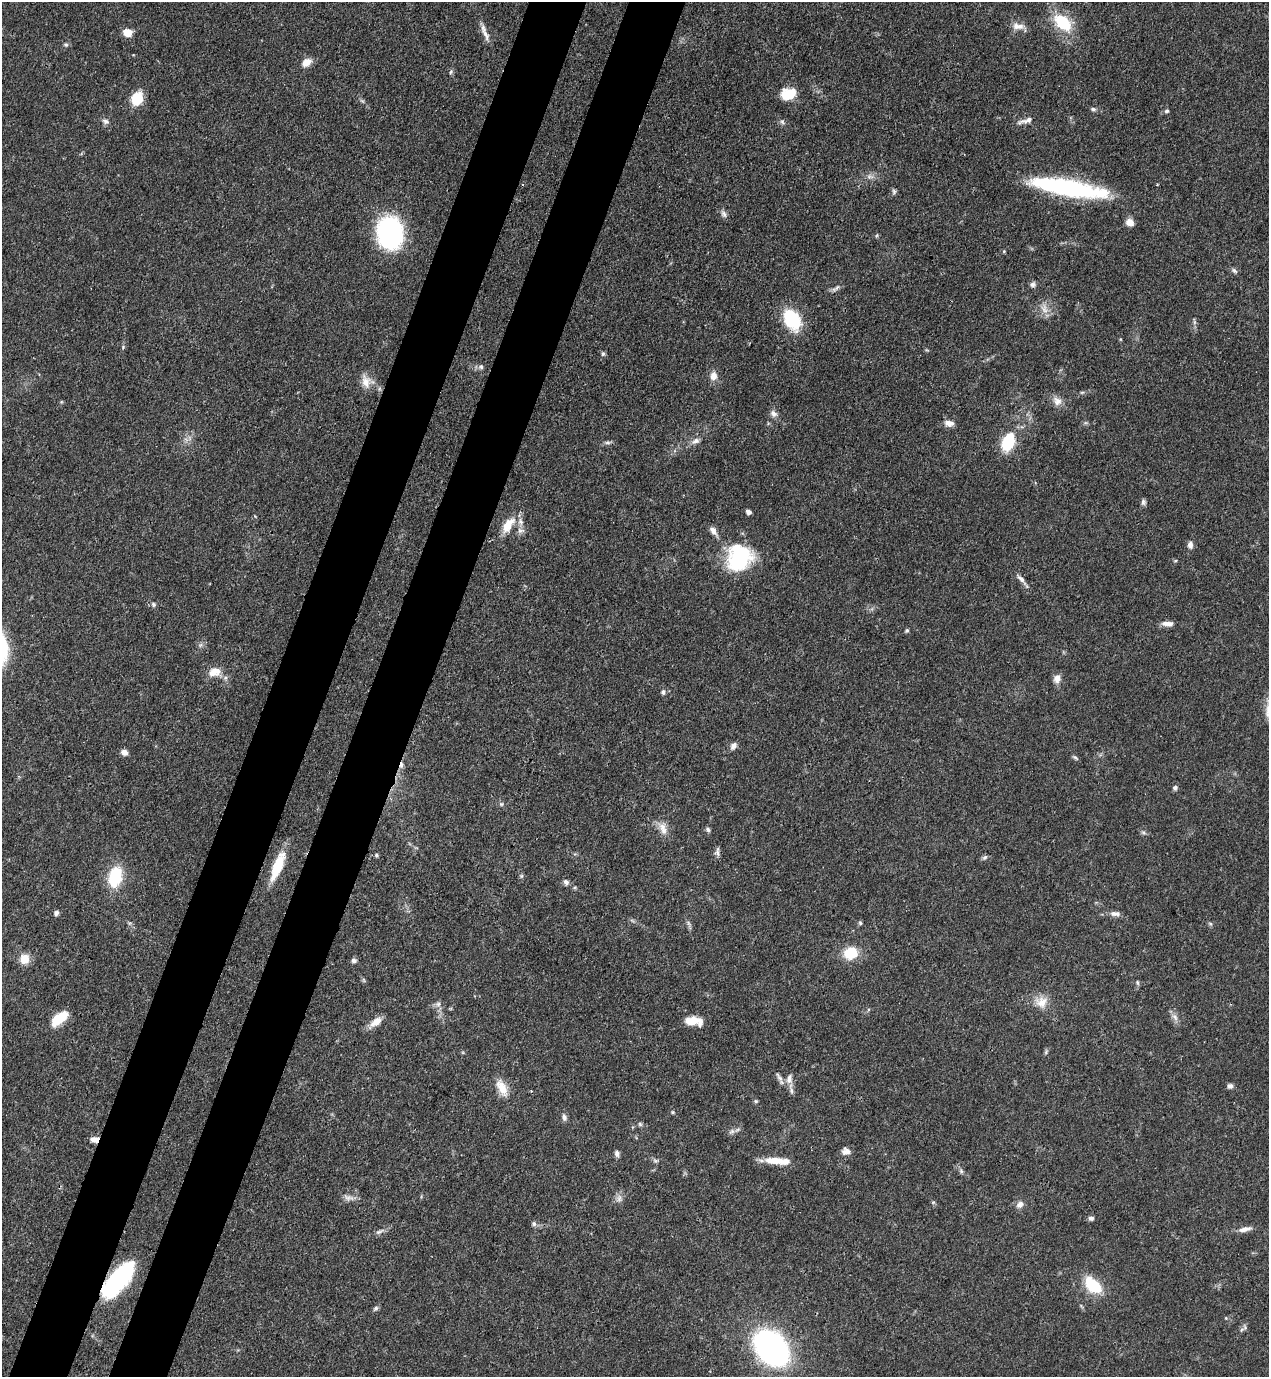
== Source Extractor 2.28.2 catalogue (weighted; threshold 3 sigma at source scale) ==
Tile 7 of 4 x 4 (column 3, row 2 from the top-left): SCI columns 2756-4022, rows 2792-4166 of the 5643 x 5582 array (HDU 1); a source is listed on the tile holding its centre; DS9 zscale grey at full resolution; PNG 1271 x 1379 px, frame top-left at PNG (2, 2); no overlay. Shown black and unused: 9% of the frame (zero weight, under 3 of 4 exposures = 7% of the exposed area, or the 3 px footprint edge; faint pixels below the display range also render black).
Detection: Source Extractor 2.28.2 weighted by HDU 2 'WHT'; one run over the whole footprint, this tile lists its part. Background 0.0656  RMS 0.0035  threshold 0.0157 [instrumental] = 3 sigma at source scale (4.5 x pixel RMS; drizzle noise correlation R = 1.50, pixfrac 1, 0.05/0.05 arcsec/px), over >= 5 px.
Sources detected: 125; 2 cosmic-ray / hot-pixel residue — not listed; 5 inside a brighter listed object's ellipse — not listed separately; the other 118 listed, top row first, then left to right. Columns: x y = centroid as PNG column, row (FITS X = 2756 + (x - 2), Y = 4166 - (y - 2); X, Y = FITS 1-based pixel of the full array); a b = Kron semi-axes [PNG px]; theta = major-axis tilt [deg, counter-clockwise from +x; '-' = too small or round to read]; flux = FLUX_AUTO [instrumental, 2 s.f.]
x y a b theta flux
1063 22 21 13 -39 16
1018 26 18 8 -7 2.8
127 32 9 7 -21 4.3
485 34 20 7 -62 2.7
66 45 7 5 19 0.7
306 62 14 10 34 3
451 72 8 5 62 0.74
788 94 15 11 11 9.1
137 98 11 9 67 12
1093 109 7 5 -18 0.75
1167 111 5 5 - 0.73
1026 120 22 6 17 2.1
106 121 10 7 -18 1.3
782 122 8 5 -51 0.84
870 176 11 6 -5 1.6
1066 188 69 15 -10 58
894 191 7 5 -89 0.8
723 214 11 7 -67 1.3
1130 222 8 7 - 3.5
390 233 23 19 -81 68
876 236 6 3 71 0.37
1004 251 5 4 - 0.37
1234 271 10 5 -37 0.92
1032 284 8 7 - 1.1
836 288 14 5 38 1.2
1044 308 17 9 -68 3.1
792 319 18 12 -60 24
1194 321 11 4 -82 0.83
123 347 6 4 49 0.5
603 354 6 5 - 0.7
481 367 7 6 - 0.94
713 376 10 8 80 2.9
366 381 19 16 -54 4.6
1082 392 6 4 1 0.5
1057 401 14 11 -39 2.8
773 414 10 8 -38 1.6
949 423 12 7 -6 2.3
1085 423 6 4 18 0.54
189 438 7 4 -72 0.81
696 441 12 7 26 1.9
608 442 10 4 4 0.89
1008 442 17 11 68 17
1143 502 8 6 -88 0.95
748 512 5 4 - 1.2
508 525 23 11 54 6.6
520 530 10 7 7 1.6
713 531 13 6 -54 2
1190 545 8 6 -82 1.6
739 558 31 27 58 28
1175 561 5 3 - 0.35
1021 579 13 6 -42 1.7
153 604 7 6 - 0.84
1167 624 16 6 -2 2.3
907 630 5 4 - 0.69
200 645 7 4 71 0.7
214 672 18 12 15 4.4
1057 678 10 8 71 2.5
663 692 7 6 - 0.94
733 746 10 7 55 1.5
124 752 8 7 - 1.6
1075 757 9 4 -34 0.6
1175 787 6 6 - 1
501 804 6 5 - 0.62
663 829 19 9 -75 3.4
708 829 6 6 - 0.82
1143 833 7 5 -33 0.8
717 851 13 5 84 1.2
376 855 6 5 - 0.53
985 857 8 6 44 0.79
277 866 31 9 68 12
521 876 6 4 89 0.57
115 877 23 14 76 16
566 882 7 6 - 1.2
56 913 7 6 - 1
1115 914 14 7 -4 1.8
688 923 9 4 -71 0.83
860 923 6 4 -47 0.55
1210 924 6 5 - 0.57
851 953 13 11 15 11
24 959 10 10 - 5.5
354 961 6 6 - 1.2
364 980 6 4 -88 0.52
1137 982 6 5 - 0.62
1041 1002 17 16 - 5.2
438 1004 8 8 - 1.3
1175 1017 11 6 -53 1.7
59 1018 17 8 38 11
692 1021 16 9 6 5.4
376 1022 18 8 38 3.8
1046 1052 8 4 68 0.61
779 1077 16 5 -61 1.4
789 1079 14 8 82 2.3
1230 1086 7 6 - 1.2
502 1088 23 11 -64 5.5
756 1101 5 5 - 0.52
672 1112 5 4 - 0.42
564 1117 10 6 -74 1.3
640 1124 6 5 - 0.63
732 1131 9 6 29 1.2
95 1139 9 7 -1 2.5
846 1151 10 9 - 2
617 1154 8 6 -80 1.2
655 1161 7 4 -2 0.69
775 1161 26 9 -3 6.3
961 1171 7 6 - 0.72
349 1198 16 8 -10 2.1
619 1198 11 8 82 1.8
1020 1204 10 8 39 1.9
1091 1218 7 6 - 0.95
534 1224 7 6 - 0.95
1245 1229 17 6 12 2.4
379 1232 13 5 28 1.4
118 1280 38 15 51 43
1093 1285 23 13 -43 13
376 1308 7 6 - 0.87
1226 1318 5 3 - 0.3
1245 1327 9 6 -80 0.98
771 1348 24 17 -48 170
Overlapping masked pixels (flux is a lower limit): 2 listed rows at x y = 95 1139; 118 1280